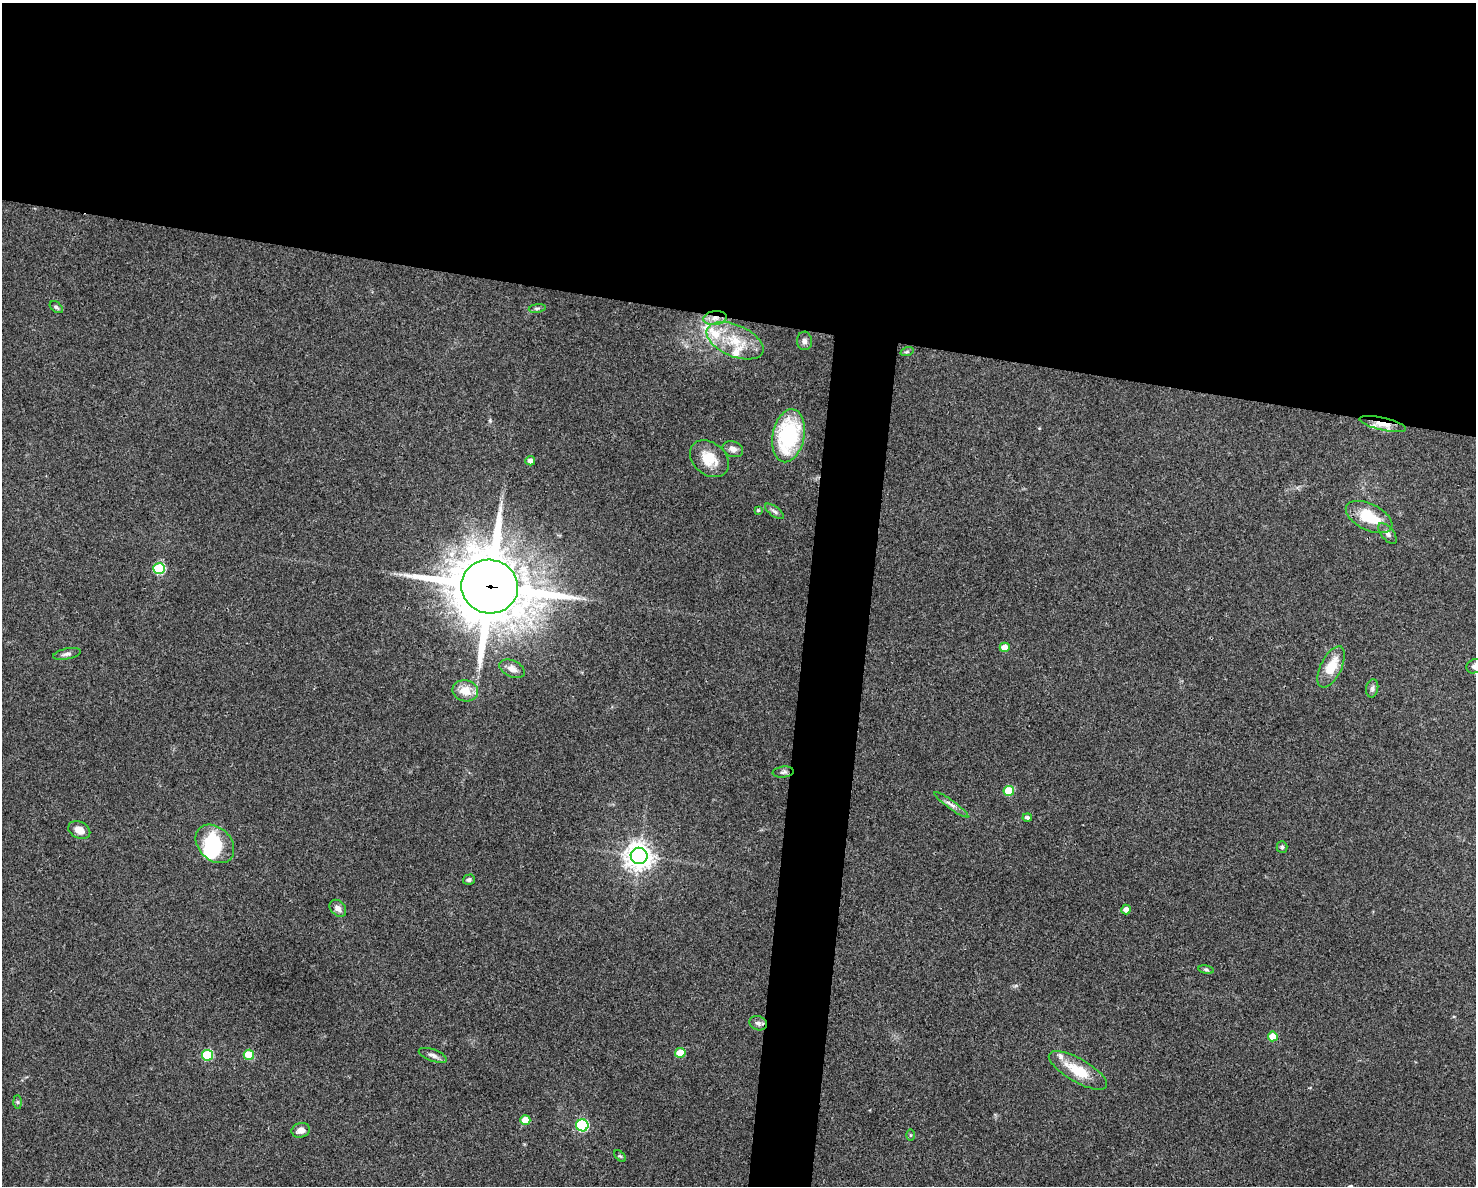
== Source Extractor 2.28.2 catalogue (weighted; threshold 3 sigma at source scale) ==
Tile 2 of 3 x 4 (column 2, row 1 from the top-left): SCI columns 1701-3174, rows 3553-4736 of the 4759 x 4740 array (HDU 1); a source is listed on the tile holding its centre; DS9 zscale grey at full resolution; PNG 1478 x 1188 px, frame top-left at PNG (2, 3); each listed source drawn as its Kron ellipse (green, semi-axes under 4 px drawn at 4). Shown black and unused: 30% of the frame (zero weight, under 3 of 4 exposures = <1% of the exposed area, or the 3 px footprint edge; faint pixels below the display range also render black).
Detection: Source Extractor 2.28.2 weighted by HDU 2 'WHT'; one run over the whole footprint, this tile lists its part. Background 0.0622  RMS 0.0051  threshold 0.023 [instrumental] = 3 sigma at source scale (4.5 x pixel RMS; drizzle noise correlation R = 1.50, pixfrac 1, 0.05/0.05 arcsec/px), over >= 5 px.
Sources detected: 54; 1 inside a brighter object's white glare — neither listed nor drawn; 4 inside a brighter listed object's ellipse — not listed separately; the other 49 listed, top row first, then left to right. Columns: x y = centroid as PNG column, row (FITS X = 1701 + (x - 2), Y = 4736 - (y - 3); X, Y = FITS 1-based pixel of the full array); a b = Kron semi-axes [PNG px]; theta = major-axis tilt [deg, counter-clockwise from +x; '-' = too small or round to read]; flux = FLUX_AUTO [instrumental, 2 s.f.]
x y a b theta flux
56 307 7 5 -38 1
537 308 8 4 9 1
715 318 12 7 8 4.1
735 341 30 15 -23 17
804 341 9 7 -87 2
907 352 7 4 18 0.85
1383 424 24 6 -13 5.8
788 436 27 16 79 48
733 449 10 7 -20 2.6
709 459 21 16 -40 11
530 461 5 4 - 2.4
758 510 4 4 - 0.47
774 511 11 5 -37 1.5
1369 517 25 13 -26 17
1387 533 12 6 -51 2
159 569 6 5 - 38
490 587 28 27 - 3700
1005 647 5 4 - 6.7
67 654 14 5 12 1.8
1474 666 8 7 - 1.8
1331 667 22 10 64 12
512 669 14 8 -24 3.3
1372 688 9 6 80 1.5
465 691 13 10 -10 7.6
783 772 10 5 6 1.4
1009 791 5 5 - 18
951 805 21 4 -36 2.6
1027 817 4 4 - 1.2
79 830 11 8 -27 4.3
215 844 22 16 -45 26
1282 847 6 5 - 1
639 856 8 8 - 570
469 880 6 5 - 1.2
338 908 9 7 -46 2.5
1126 909 5 5 - 2.5
1206 970 8 4 -9 0.92
758 1023 9 7 -19 1.8
1273 1036 5 5 - 11
680 1053 5 5 - 11
207 1055 5 5 - 34
249 1055 5 5 - 16
433 1055 15 6 -20 2.1
1078 1070 33 11 -30 15
17 1102 6 4 -89 0.73
525 1120 5 5 - 8.1
582 1125 6 6 - 57
301 1130 9 7 17 3.3
910 1135 5 4 - 0.58
620 1156 7 4 -43 0.67
Overlapping masked pixels (flux is a lower limit): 3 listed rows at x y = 715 318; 1383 424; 490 587
Isophote crosses this tile's border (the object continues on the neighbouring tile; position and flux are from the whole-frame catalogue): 1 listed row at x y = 1474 666